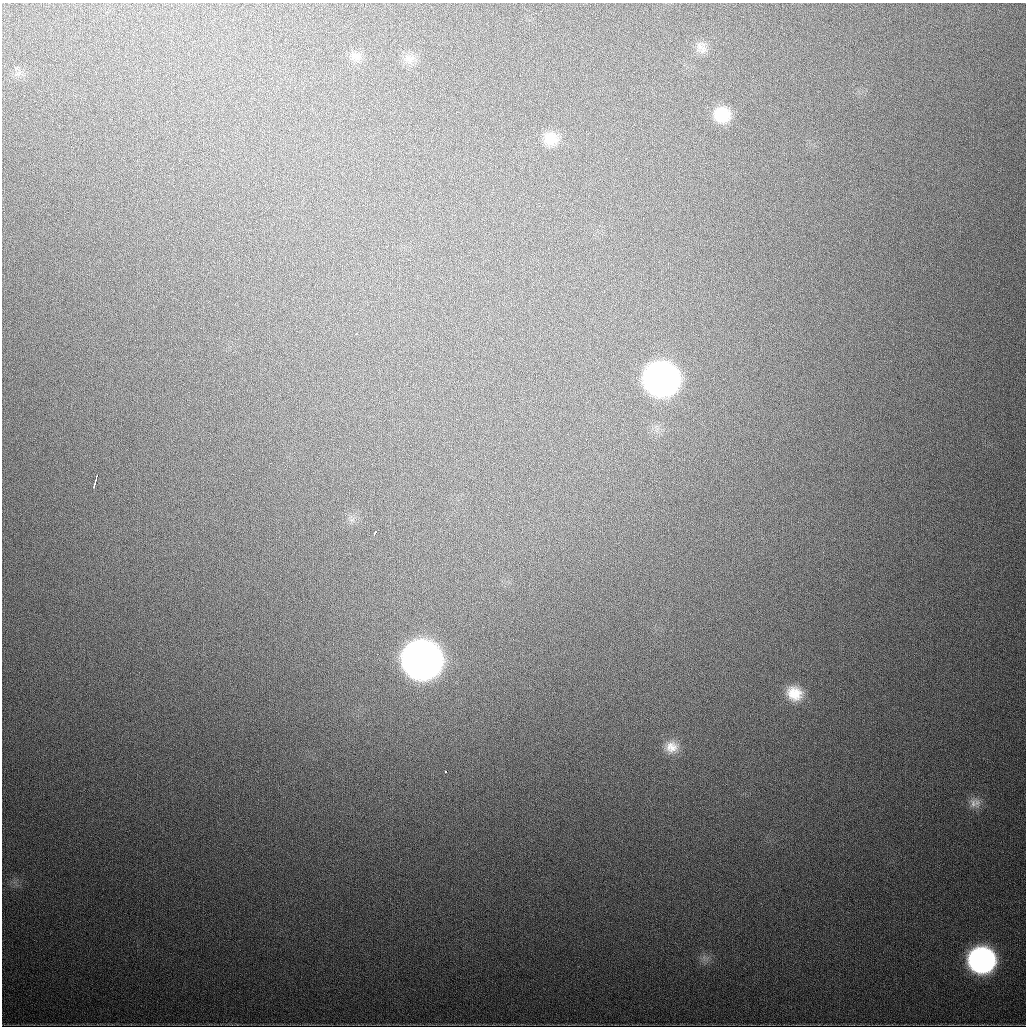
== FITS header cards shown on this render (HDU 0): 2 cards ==
NAXIS1  =                 1024
NAXIS2  =                 1024

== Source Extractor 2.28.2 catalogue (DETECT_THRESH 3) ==
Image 1024 x 1024 px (HDU 0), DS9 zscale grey, 1 PNG px = 1 image px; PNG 1028 x 1028 px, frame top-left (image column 1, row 1024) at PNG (2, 3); no overlay
Background 552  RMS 18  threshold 55.1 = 3 sigma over >= 5 px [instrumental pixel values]
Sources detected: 15; all 15 listed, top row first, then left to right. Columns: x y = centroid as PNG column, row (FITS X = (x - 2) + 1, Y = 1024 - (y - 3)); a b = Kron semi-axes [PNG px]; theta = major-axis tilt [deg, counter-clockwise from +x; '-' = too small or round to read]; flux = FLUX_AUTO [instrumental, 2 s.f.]
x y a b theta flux
700 46 17 10 -83 1.1e+04
354 56 13 7 65 7.1e+03
409 59 15 11 -22 1.0e+04
722 115 19 17 -15 3.8e+04
551 139 19 16 -5 2.3e+04
356 334 3 2 - 1.9e+03
661 379 21 19 -14 1.0e+06
95 481 13 3 75 7.4e+03
375 533 4 3 - 4.0e+03
422 660 21 20 - 2.3e+06
794 693 21 18 -29 3.3e+04
671 747 16 15 - 1.7e+04
446 771 3 3 - 7.0e+03
973 803 14 10 89 1.0e+04
981 960 19 18 - 3.9e+05